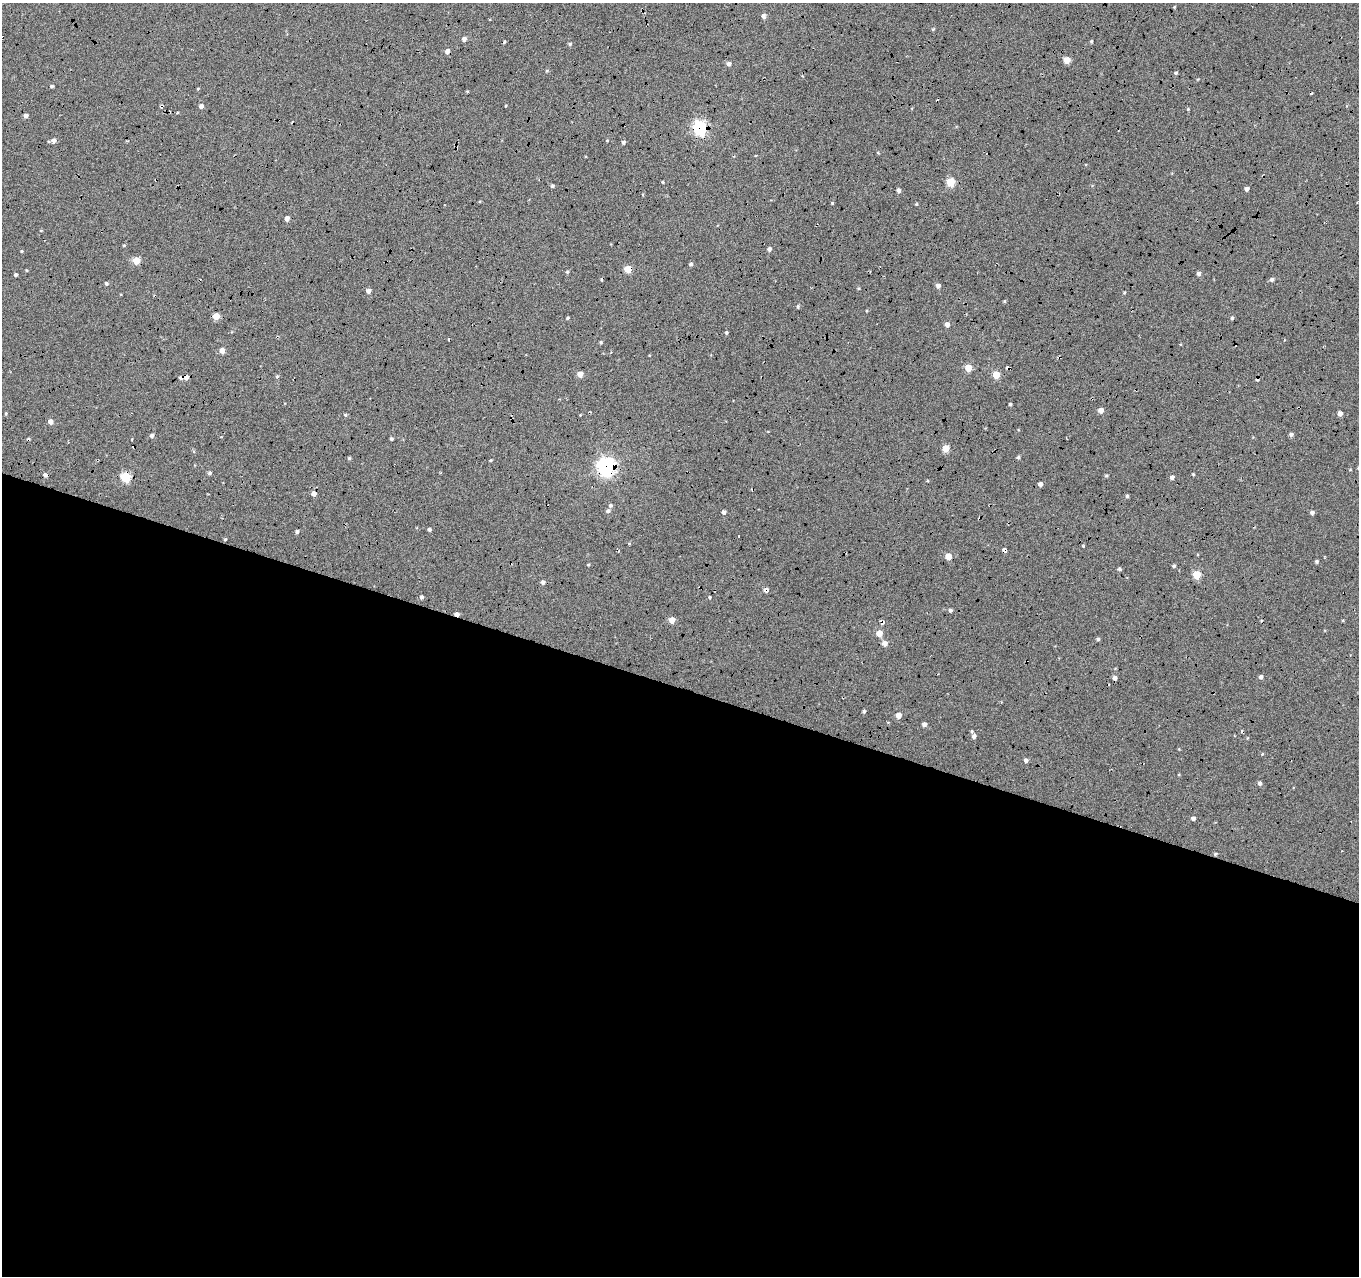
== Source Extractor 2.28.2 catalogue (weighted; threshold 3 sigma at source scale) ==
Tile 14 of 4 x 4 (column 2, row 4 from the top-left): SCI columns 1384-2740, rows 291-1564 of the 5467 x 5614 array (HDU 1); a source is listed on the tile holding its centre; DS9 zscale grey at full resolution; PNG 1361 x 1278 px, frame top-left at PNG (2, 3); no overlay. Shown black and unused: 46% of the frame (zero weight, under 5 of 17 exposures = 2% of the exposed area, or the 3 px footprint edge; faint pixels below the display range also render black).
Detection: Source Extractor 2.28.2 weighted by HDU 2 'WHT'; one run over the whole footprint, this tile lists its part. Background -0.198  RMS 0.13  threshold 0.535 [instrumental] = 3 sigma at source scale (4.09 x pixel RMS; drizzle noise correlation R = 1.36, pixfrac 0.8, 0.0396/0.0396 arcsec/px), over >= 5 px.
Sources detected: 131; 10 cosmic-ray / hot-pixel residue — not listed; the other 121 listed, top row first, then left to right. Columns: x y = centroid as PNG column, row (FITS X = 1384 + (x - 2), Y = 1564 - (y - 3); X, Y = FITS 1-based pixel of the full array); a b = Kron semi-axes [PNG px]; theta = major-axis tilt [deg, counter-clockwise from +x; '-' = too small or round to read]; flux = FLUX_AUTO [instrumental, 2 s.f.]
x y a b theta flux
1174 7 4 3 - 11
763 16 5 4 - 40
933 29 4 3 - 11
464 39 5 4 - 46
1091 41 4 3 - 13
570 44 4 4 - 17
447 51 5 5 - 57
1067 60 5 4 - 180
729 64 5 5 - 29
1176 73 4 3 - 16
52 86 4 3 - 19
198 88 4 3 - 10
467 91 5 3 - 9.2
201 106 4 4 - 38
1188 109 4 4 - 9.3
177 113 4 3 - 10
26 116 4 4 - 37
700 128 6 6 - 2000
54 140 6 5 - 43
607 140 4 4 - 10
623 142 4 4 - 21
878 153 5 3 - 9.5
663 182 4 3 - 11
950 182 5 5 - 490
552 186 4 3 - 19
1247 189 4 4 - 41
898 190 5 4 - 36
832 203 4 4 - 10
916 204 4 3 - 11
287 219 4 4 - 56
124 245 5 3 - 9.9
769 249 5 4 - 40
22 251 4 3 - 10
136 260 5 5 - 260
691 264 4 4 - 23
628 269 5 4 - 260
567 272 5 4 - 14
1199 273 4 4 - 34
15 275 3 3 - 26
1272 279 5 5 - 30
106 284 4 4 - 21
938 286 4 4 - 47
368 291 4 4 - 47
1124 292 5 3 - 11
1004 301 5 3 - 11
798 307 5 3 - 15
216 316 5 5 - 210
568 318 4 3 - 12
1232 318 5 4 - 18
947 324 5 5 - 50
726 332 4 4 - 15
601 342 4 3 - 15
222 350 5 5 - 87
1059 357 4 4 - 13
968 368 5 5 - 250
580 374 4 4 - 120
996 375 5 5 - 330
277 376 5 4 - 17
186 377 5 4 - 61
181 378 5 4 - 27
1010 404 3 3 - 16
1101 410 4 4 - 78
6 413 4 3 - 13
1340 413 4 4 - 59
345 415 5 4 - 16
50 422 5 4 - 65
1291 434 5 4 - 30
152 436 4 4 - 28
391 439 4 4 - 16
946 448 5 5 - 230
1018 457 4 4 - 20
349 458 4 4 - 15
491 460 4 3 - 11
606 467 7 7 - 4400
210 473 4 4 - 22
1193 474 4 3 - 11
45 475 5 4 - 36
1106 476 4 3 - 15
126 477 5 5 - 660
1172 477 4 4 - 43
1040 484 4 4 - 44
314 494 5 4 - 63
1127 496 5 4 - 18
610 506 5 4 - 22
608 511 5 4 - 27
724 512 4 4 - 42
1312 512 5 4 - 28
429 529 4 3 - 25
297 532 4 4 - 24
225 539 4 3 - 13
629 543 5 3 - 10
1004 550 4 4 - 40
948 556 5 4 - 180
1317 561 4 4 - 22
588 565 3 3 - 13
1174 566 4 3 - 20
1119 569 4 4 - 20
1197 575 5 5 - 400
543 582 5 4 - 34
766 590 5 5 - 42
422 597 5 4 - 25
710 597 3 3 - 12
950 610 4 4 - 25
457 614 4 3 - 56
672 620 4 4 - 160
1343 620 4 3 - 10
879 633 5 4 - 170
1098 639 4 4 - 20
885 643 5 5 - 76
1261 677 4 4 - 35
1115 678 4 4 - 46
864 711 3 3 - 18
898 715 4 4 - 110
924 724 4 4 - 43
972 731 4 3 - 13
974 736 4 4 - 40
1262 754 4 3 - 10
1026 760 4 4 - 36
1260 783 5 4 - 33
1193 818 4 4 - 38
1215 854 4 4 - 15
Overlapping masked pixels (flux is a lower limit): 13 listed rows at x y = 447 51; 700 128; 628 269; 1059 357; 186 377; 181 378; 606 467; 126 477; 314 494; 1004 550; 766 590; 457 614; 1215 854